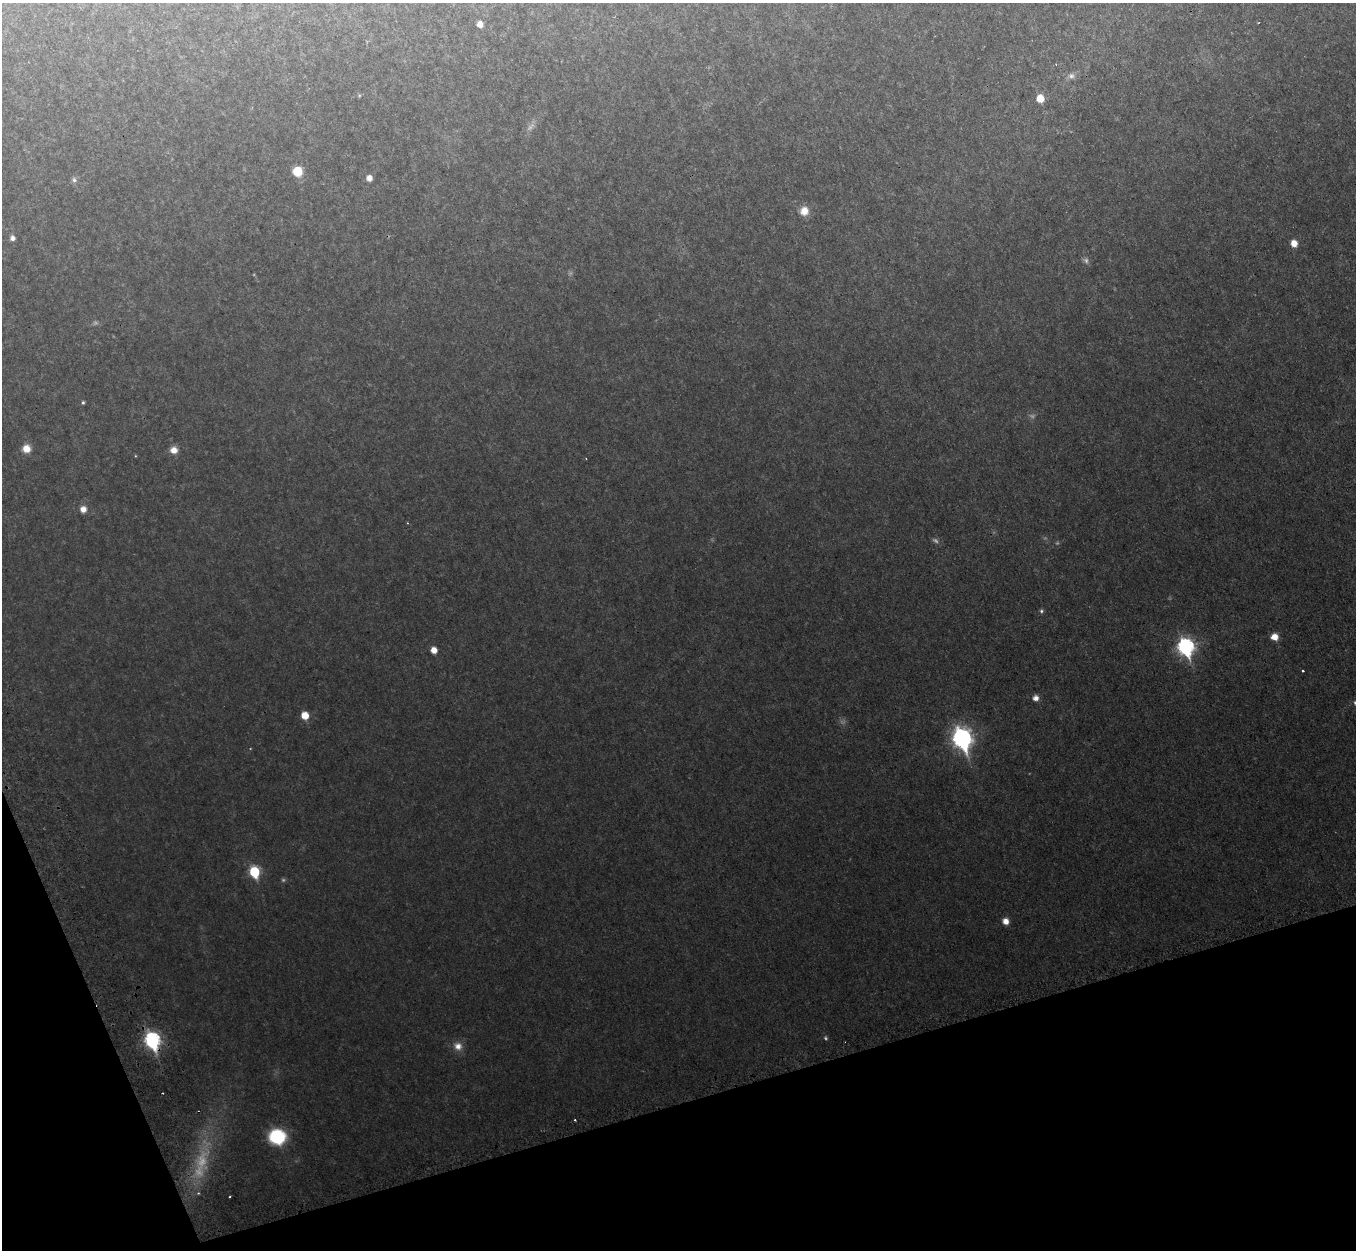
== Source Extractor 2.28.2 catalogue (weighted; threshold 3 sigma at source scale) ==
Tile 14 of 4 x 4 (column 2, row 4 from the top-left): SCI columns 1420-2773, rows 308-1555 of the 5544 x 5478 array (HDU 1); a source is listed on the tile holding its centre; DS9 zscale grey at full resolution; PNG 1358 x 1252 px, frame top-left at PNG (2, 3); no overlay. Shown black and unused: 15% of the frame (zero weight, under 2 of 3 exposures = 4% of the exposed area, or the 3 px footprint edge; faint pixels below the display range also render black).
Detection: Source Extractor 2.28.2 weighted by HDU 2 'WHT'; one run over the whole footprint, this tile lists its part. Background 0.0525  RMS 0.0098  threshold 0.0443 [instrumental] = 3 sigma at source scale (4.5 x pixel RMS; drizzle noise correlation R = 1.50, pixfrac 1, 0.05/0.05 arcsec/px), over >= 5 px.
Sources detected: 44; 12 too faint to see at this stretch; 2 cosmic-ray / hot-pixel residue — not listed; the other 30 listed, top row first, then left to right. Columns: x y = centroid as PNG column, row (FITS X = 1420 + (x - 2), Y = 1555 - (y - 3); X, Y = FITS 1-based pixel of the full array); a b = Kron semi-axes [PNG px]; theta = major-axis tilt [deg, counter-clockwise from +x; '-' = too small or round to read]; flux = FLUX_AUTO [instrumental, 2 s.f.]
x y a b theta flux
480 24 5 5 - 7.4
1071 76 12 9 11 5.3
359 95 6 5 - 1.3
1040 98 6 6 - 20
297 171 7 7 - 34
369 178 5 5 - 7.3
74 180 8 7 - 3.2
804 211 10 9 - 13
12 238 6 5 - 4.4
1294 243 7 6 - 11
83 402 5 4 - 1.5
26 448 9 9 - 11
174 450 8 8 - 9.3
83 509 8 7 - 7
1041 611 5 5 - 2.1
1274 637 6 6 - 13
1185 647 9 7 -72 280
434 650 5 5 - 11
1303 671 3 2 - 1.1
1036 698 7 6 - 5.4
305 716 6 5 - 23
962 739 10 8 -71 470
254 872 7 6 - 74
1006 921 7 6 - 8.2
152 1041 9 7 -69 240
458 1046 12 11 - 9.4
162 1093 3 2 - 0.8
277 1136 11 10 - 100
198 1193 5 4 - 1.7
230 1197 3 3 - 2.2
Overlapping masked pixels (flux is a lower limit): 1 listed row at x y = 152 1041